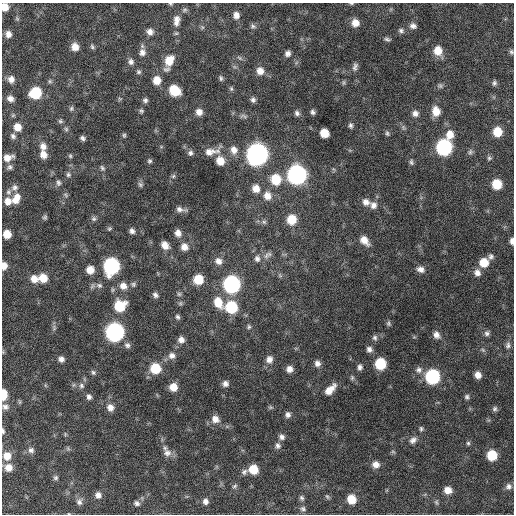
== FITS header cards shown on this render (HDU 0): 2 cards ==
NAXIS1  =                  512 / Axis length
NAXIS2  =                  512 / Axis length

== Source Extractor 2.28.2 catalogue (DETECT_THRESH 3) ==
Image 512 x 512 px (HDU 0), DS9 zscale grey, 1 PNG px = 1 image px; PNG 516 x 516 px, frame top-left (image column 1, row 512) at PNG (2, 3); no overlay
Background 361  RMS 20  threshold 59.9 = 3 sigma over >= 5 px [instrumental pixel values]
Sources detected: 194; all 194 listed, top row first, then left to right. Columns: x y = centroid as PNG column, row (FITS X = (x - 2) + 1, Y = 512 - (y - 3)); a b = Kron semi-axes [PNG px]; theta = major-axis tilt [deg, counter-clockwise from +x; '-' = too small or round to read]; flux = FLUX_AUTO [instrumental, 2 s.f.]
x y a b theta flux
351 3 5 3 - 1500
5 7 7 6 - 15000
236 15 8 7 - 7300
176 21 16 9 83 11000
355 23 8 8 - 12000
253 26 8 6 -18 3000
413 26 8 7 - 5600
202 27 6 4 -72 1900
401 30 8 6 -25 3600
150 32 8 7 - 7300
8 34 8 7 - 7800
387 39 8 4 -9 2900
75 47 8 7 - 12000
92 47 7 5 -52 2600
438 51 9 9 - 18000
142 52 10 8 -89 7500
511 52 6 6 - 2700
288 53 6 6 - 5300
240 58 8 4 -35 2400
169 60 12 9 64 24000
131 62 8 7 - 5000
355 67 11 6 72 4500
260 71 9 8 - 10000
139 72 6 6 - 2700
221 78 7 5 -82 2700
11 79 9 8 - 7900
157 80 8 7 - 16000
50 81 6 5 - 2500
344 82 8 4 90 2000
494 83 7 6 - 3200
440 86 7 6 - 3000
231 89 6 5 - 2300
175 91 9 8 - 40000
35 93 9 8 - 64000
10 99 8 7 - 7200
120 99 6 4 -19 1600
145 100 6 6 - 3600
253 100 7 6 - 4000
71 109 7 5 74 2500
141 111 6 5 - 2400
436 111 10 8 -77 17000
199 112 7 7 - 8500
313 112 6 5 - 3400
297 113 7 6 - 4200
415 113 8 7 - 6200
243 116 10 5 -6 3500
60 121 7 5 -15 2600
351 125 7 5 -84 3100
17 127 8 7 - 15000
66 129 6 6 - 2500
497 132 8 7 - 24000
324 133 7 7 - 22000
387 133 7 5 -71 2600
124 135 6 5 - 2000
450 135 10 8 78 14000
13 136 7 7 - 4200
83 138 6 4 -35 3500
43 146 10 8 -89 8500
444 147 9 9 - 240000
234 150 11 9 -78 10000
211 151 23 9 15 16000
470 152 8 6 75 3000
190 153 7 7 - 4100
43 154 9 8 - 10000
257 154 10 9 - 920000
70 156 6 4 -69 2000
8 157 11 7 16 11000
489 158 7 6 - 2500
150 161 6 5 - 2400
220 161 9 8 - 17000
411 162 8 5 -81 2900
10 167 7 7 - 3600
102 168 8 5 -61 2800
68 175 7 7 - 3200
297 175 10 9 - 520000
173 176 7 5 46 2400
276 179 10 9 - 37000
58 183 8 6 -77 3600
140 184 7 6 - 3000
497 184 8 7 - 33000
15 187 9 8 - 5400
256 188 9 8 - 12000
8 192 8 7 - 4400
267 196 10 9 - 13000
16 199 13 9 62 14000
8 201 9 8 - 10000
366 202 9 8 - 7900
373 205 9 8 - 7300
180 209 12 5 -10 5700
45 217 7 5 64 2500
94 219 7 7 - 3100
292 219 8 8 - 30000
264 222 6 6 - 2700
109 228 6 5 - 2100
132 231 6 5 - 4500
178 233 8 7 - 7900
7 234 7 6 - 18000
364 240 11 7 -48 13000
512 241 7 4 90 6100
165 245 9 7 -48 11000
184 247 8 8 - 9900
267 255 14 7 34 6300
491 256 8 7 - 4200
257 259 9 8 - 5800
218 261 10 9 - 8200
484 263 9 9 - 23000
4 266 7 5 -90 9900
111 266 10 9 - 250000
421 269 9 7 -17 7200
90 270 7 7 - 15000
477 273 9 8 - 7800
43 278 8 8 - 19000
34 279 8 8 - 12000
198 279 8 8 - 32000
133 284 6 6 - 2600
232 284 9 9 - 330000
99 285 9 7 -24 4400
123 286 10 9 - 10000
179 294 6 6 - 2600
155 295 7 5 -50 4300
218 302 14 9 -64 23000
180 303 6 5 - 2500
120 306 10 9 - 44000
231 307 9 9 - 75000
177 317 7 5 -58 3100
388 323 7 6 - 2600
249 327 7 6 - 2700
54 328 9 5 87 3200
115 332 9 9 - 440000
487 333 7 7 - 3900
436 335 9 7 -62 7200
375 338 8 6 -81 3600
181 340 8 7 - 7300
127 345 8 7 - 4500
508 345 10 7 77 4800
369 349 7 6 - 5000
483 350 6 4 -45 2100
172 356 9 9 - 7300
61 359 7 6 - 5700
269 359 9 8 - 8400
317 363 8 7 - 6500
380 364 8 8 - 52000
360 367 7 5 86 4300
155 368 9 8 - 42000
289 369 7 7 - 8100
419 370 9 9 - 6000
93 372 7 6 - 3000
478 375 6 6 - 8700
432 377 9 8 - 160000
352 378 7 5 -77 2700
225 384 7 6 - 5600
81 386 8 7 - 4300
173 387 7 7 - 15000
330 390 15 7 44 15000
3 395 8 5 89 31000
89 397 7 6 - 4400
467 397 6 6 - 2900
5 407 9 7 -15 5400
110 407 9 8 - 8700
270 407 7 5 -11 2000
495 409 7 6 - 3200
288 415 7 6 - 4800
215 419 10 9 - 11000
421 429 7 5 -89 2500
3 431 7 4 -82 2600
65 434 6 3 -73 1600
282 437 8 7 - 5000
413 440 11 8 42 6600
468 443 6 5 - 2300
278 446 8 7 - 4600
68 448 6 5 - 2300
31 450 8 8 - 5000
393 452 6 4 -19 1800
167 453 11 10 - 8200
492 455 7 7 - 39000
7 456 10 9 - 15000
376 464 8 7 - 9200
8 467 9 8 - 13000
253 469 8 8 - 26000
244 472 9 6 47 4100
56 478 6 6 - 2900
234 486 7 5 28 2500
508 486 8 8 - 5100
448 490 8 7 - 12000
98 495 8 8 - 6900
327 496 7 5 -62 2000
302 498 6 6 - 3000
351 499 7 7 - 25000
205 501 7 6 - 5400
79 502 10 9 - 6100
436 502 8 5 -61 2600
137 503 8 7 - 4300
303 509 8 6 -27 3400
69 514 4 3 - 960
At the frame edge (FLAGS 8, measured only in part): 9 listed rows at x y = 351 3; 5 7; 176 21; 511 52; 512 241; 4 266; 3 395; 3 431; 69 514